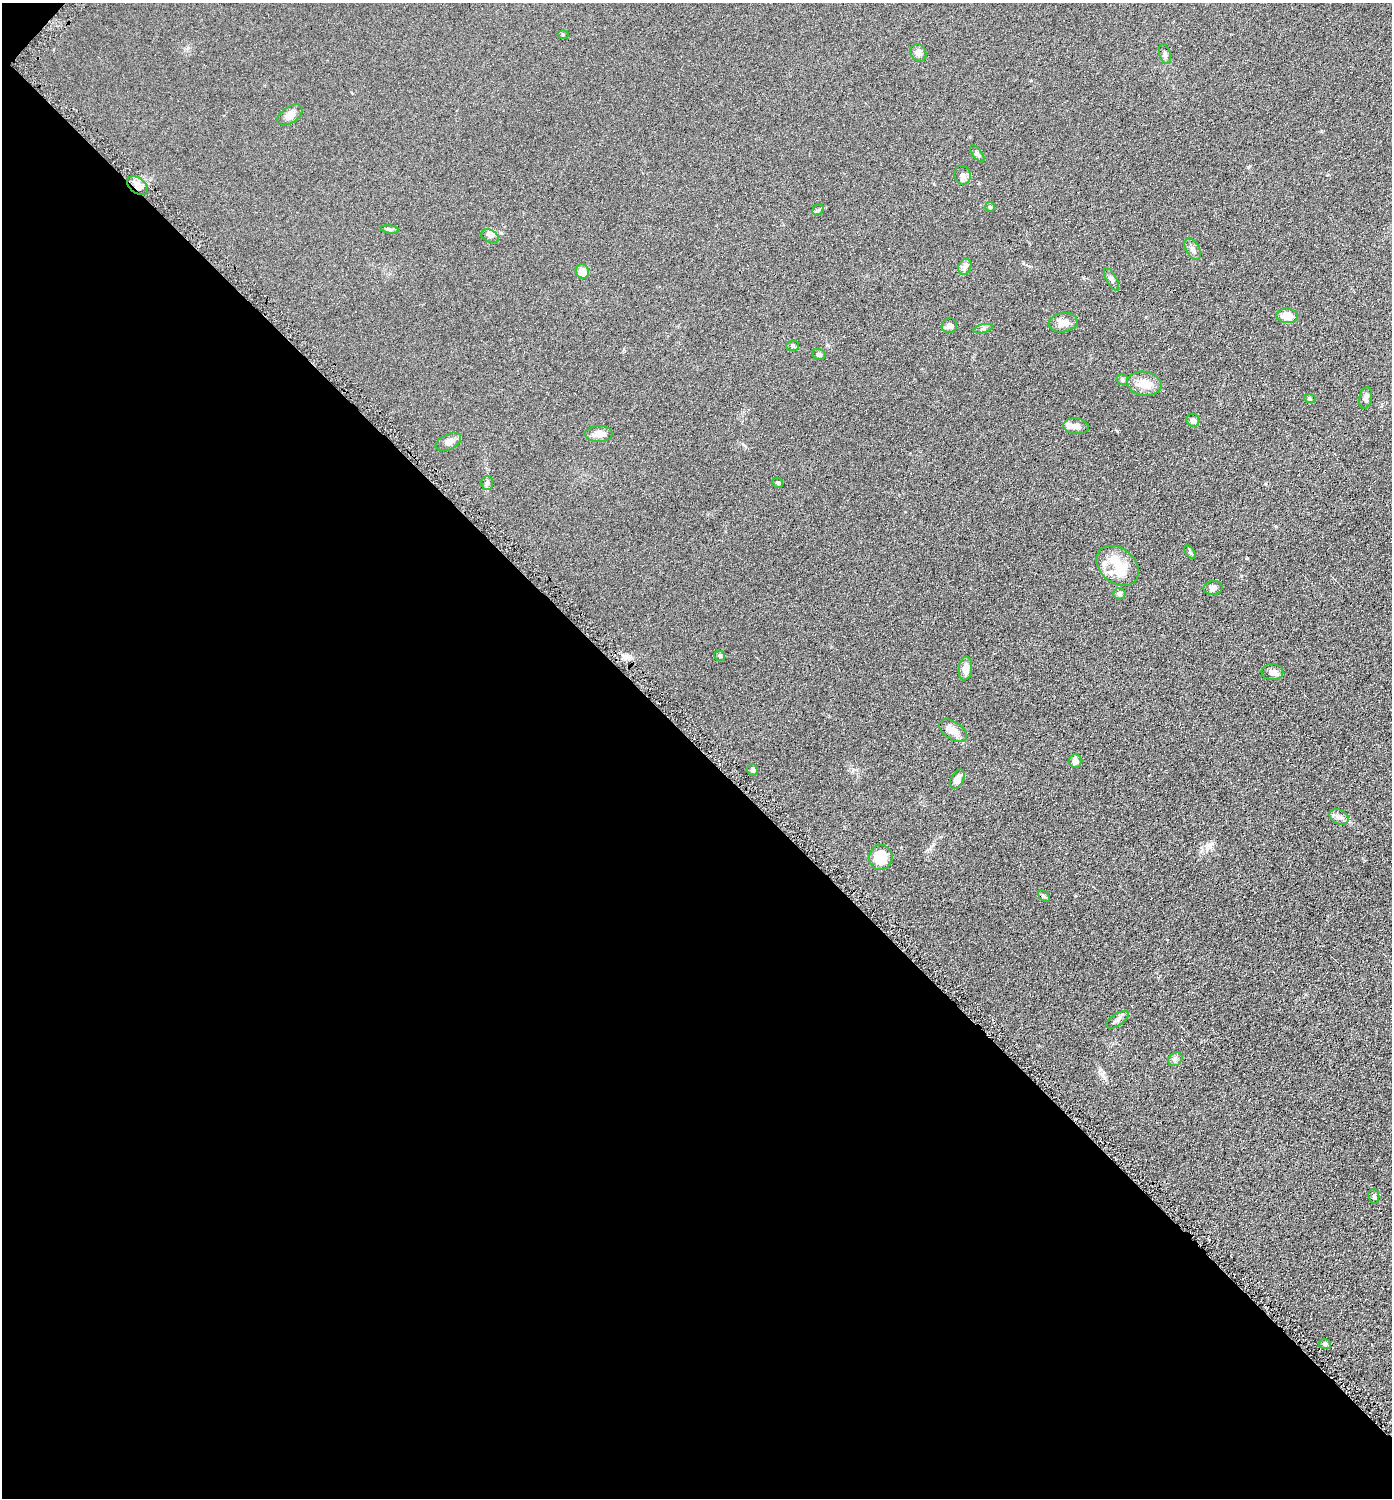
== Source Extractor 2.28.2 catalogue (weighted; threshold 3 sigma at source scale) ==
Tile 9 of 4 x 4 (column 1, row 3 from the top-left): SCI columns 152-1541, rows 1505-3000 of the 6003 x 6002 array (HDU 1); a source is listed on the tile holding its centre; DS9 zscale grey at full resolution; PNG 1394 x 1500 px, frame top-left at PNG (2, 3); each listed source drawn as its Kron ellipse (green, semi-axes under 4 px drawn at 4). Shown black and unused: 50% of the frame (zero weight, under 4 of 8 exposures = <1% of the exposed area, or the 3 px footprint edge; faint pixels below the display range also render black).
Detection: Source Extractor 2.28.2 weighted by HDU 2 'WHT'; one run over the whole footprint, this tile lists its part. Background 0.0917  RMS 0.0078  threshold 0.0321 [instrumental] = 3 sigma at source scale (4.09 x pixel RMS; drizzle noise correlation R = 1.36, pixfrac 0.8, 0.05/0.05 arcsec/px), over >= 5 px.
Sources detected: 54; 2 inside a brighter object's white glare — neither listed nor drawn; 3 inside a brighter listed object's ellipse — not listed separately; the other 49 listed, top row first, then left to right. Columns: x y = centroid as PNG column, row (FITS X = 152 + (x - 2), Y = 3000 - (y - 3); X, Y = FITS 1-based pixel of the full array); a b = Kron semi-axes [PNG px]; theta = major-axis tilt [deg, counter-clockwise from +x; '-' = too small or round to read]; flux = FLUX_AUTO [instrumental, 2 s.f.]
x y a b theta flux
563 34 6 4 -1 0.8
918 53 9 7 -55 3.6
1165 54 10 5 -76 1.9
290 115 14 8 34 5.6
977 154 10 4 -52 1.7
963 175 9 8 - 2.9
137 186 12 7 -37 5
990 207 5 5 - 1.1
818 210 6 5 - 1.2
390 229 9 4 -9 1.3
490 236 9 6 -26 2.1
1193 249 12 6 -61 2.8
965 267 8 6 69 2.5
582 271 7 6 - 6.8
1112 279 13 5 -61 2.1
1287 316 11 7 -6 9.9
1063 323 14 9 9 5.8
949 326 7 7 - 3.2
983 329 10 3 14 1.3
793 346 6 5 - 1
819 355 7 5 -21 1.7
1122 380 6 5 - 1.8
1144 384 17 12 -10 10
1366 398 11 6 79 2.9
1310 399 6 3 -18 0.82
1193 420 6 6 - 2.6
1076 426 13 7 -7 4.1
599 434 14 8 2 5.2
448 442 13 8 26 5.3
487 483 7 6 - 1.8
778 483 6 5 - 0.98
1190 552 7 4 -54 0.97
1118 566 23 17 -40 15
1213 588 9 7 8 2.8
1119 594 6 5 - 1.7
720 656 5 5 - 1.3
965 668 12 6 82 6
1272 672 11 8 -2 3.8
953 731 15 9 -33 7
1075 761 7 6 - 3.9
752 770 5 5 - 2
957 779 10 6 60 4.8
1339 817 10 7 -27 4.1
881 857 12 12 - 16
1044 896 7 4 -45 1.2
1117 1020 13 6 34 2.7
1175 1059 8 6 42 2.1
1374 1196 7 5 -84 1.5
1325 1344 6 5 - 1.2
Overlapping masked pixels (flux is a lower limit): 1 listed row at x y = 137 186
Unlisted compact peaks at least as high as the median listed source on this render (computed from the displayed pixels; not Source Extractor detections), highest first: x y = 1248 167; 1247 558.